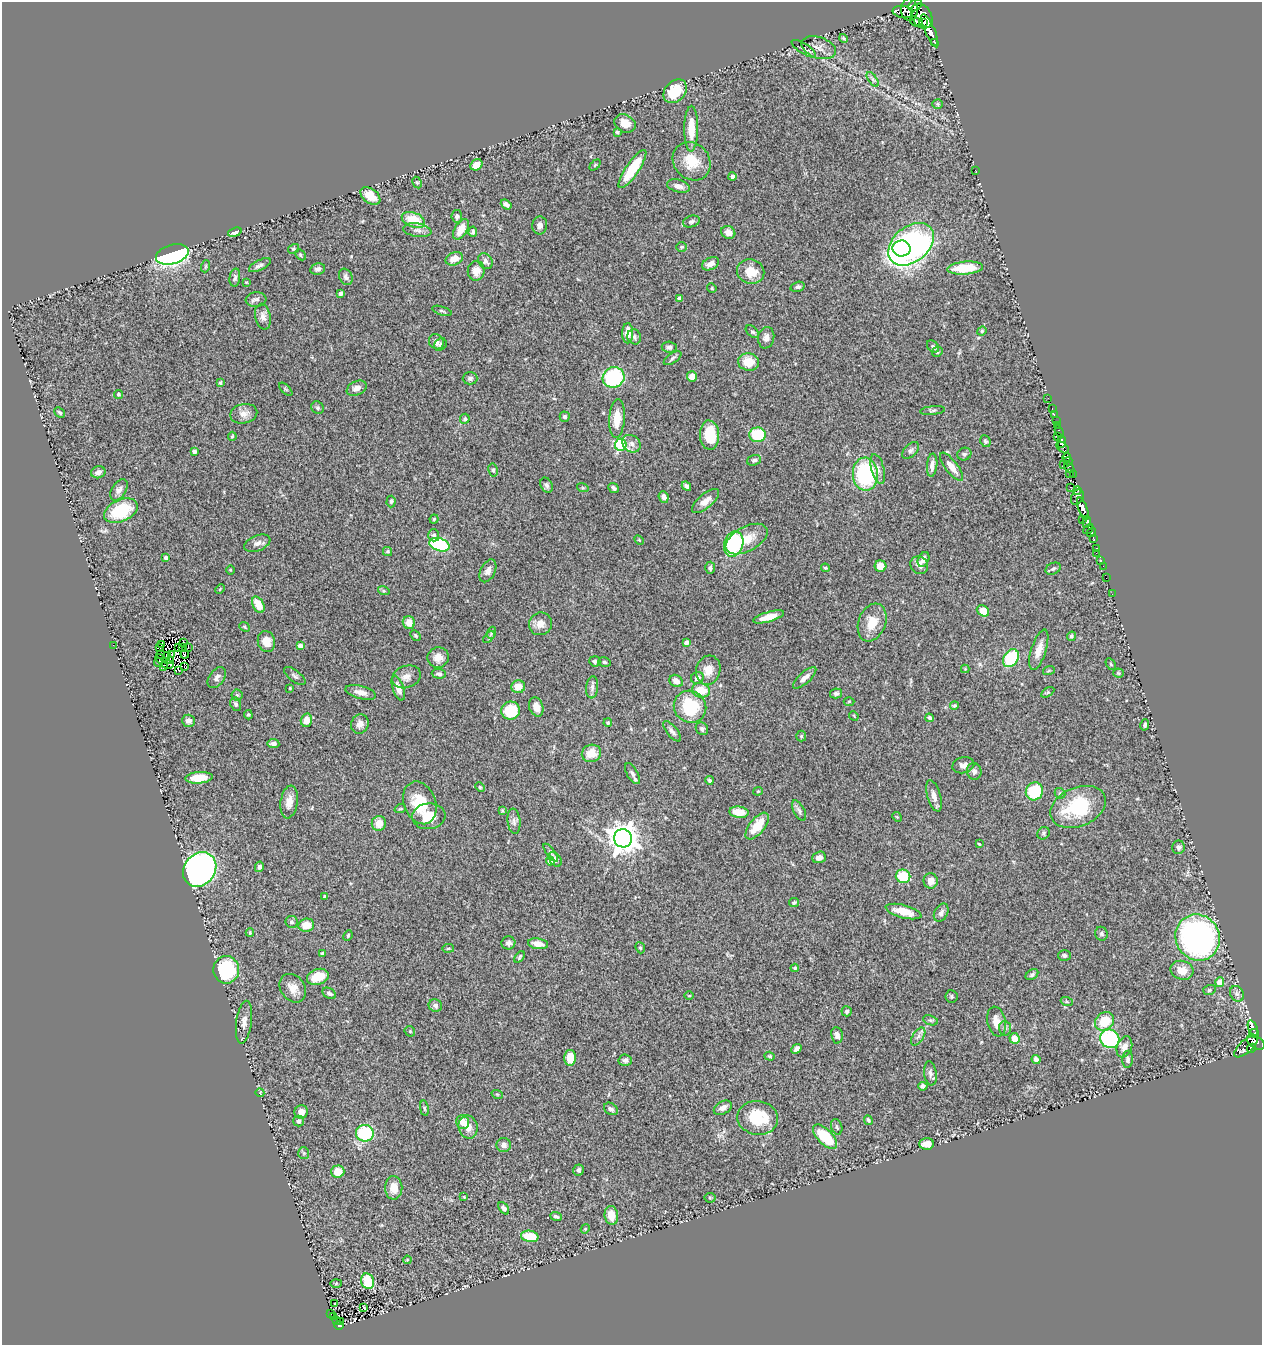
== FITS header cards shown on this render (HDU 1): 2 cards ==
NAXIS1  =                 1260
NAXIS2  =                 1343

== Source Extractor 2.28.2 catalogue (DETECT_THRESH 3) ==
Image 1260 x 1343 px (HDU 1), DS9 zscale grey, 1 PNG px = 1 image px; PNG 1264 x 1347 px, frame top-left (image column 1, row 1343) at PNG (2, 2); each listed source drawn as its Kron ellipse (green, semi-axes under 4 px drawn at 4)
Background 0.674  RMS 0.038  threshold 0.115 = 3 sigma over >= 5 px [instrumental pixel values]
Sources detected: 374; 9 with non-positive FLUX_AUTO (blend fragments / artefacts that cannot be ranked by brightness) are neither listed nor drawn; the other 365 listed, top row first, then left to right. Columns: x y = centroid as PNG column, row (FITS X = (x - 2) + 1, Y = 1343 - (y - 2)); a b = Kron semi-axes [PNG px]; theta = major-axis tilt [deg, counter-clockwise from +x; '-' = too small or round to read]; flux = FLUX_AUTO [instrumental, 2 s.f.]
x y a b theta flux
915 5 7 5 36 810
909 10 11 8 -89 1300
903 12 10 6 -9 470
922 16 13 10 -60 750
915 21 6 3 -51 94
924 23 3 3 - 250
930 31 18 5 -67 1200
843 38 4 3 - 3.8
935 42 3 3 - 55
819 48 18 10 -18 19
804 49 14 5 -33 7.4
873 79 8 4 -55 5.3
675 91 13 10 46 74
938 104 5 5 - 3.7
625 123 11 8 -28 24
691 129 23 7 89 55
617 132 3 3 - 4.3
692 161 20 17 -48 69
476 165 6 5 - 30
595 165 6 4 45 2.9
632 169 22 6 56 98
976 171 3 2 - 2
732 177 4 4 - 11
417 183 6 4 -61 3.8
679 186 12 6 -14 15
370 196 11 7 -37 40
506 204 6 4 -38 8.4
457 216 6 5 - 6.6
413 220 12 7 -20 74
691 221 8 5 17 6.5
540 225 9 7 82 12
461 229 11 6 59 34
417 230 14 7 -9 13
235 232 7 4 20 15
473 232 5 3 - 5.7
728 232 7 6 - 18
911 244 26 17 40 960
681 247 5 4 - 3.2
293 249 6 4 32 3.8
902 249 9 8 - 130
172 254 17 9 16 500
300 255 6 4 -44 3.8
454 259 9 6 23 27
485 261 8 6 -56 8.4
711 264 9 6 26 20
260 265 12 5 26 9.6
206 266 6 4 71 3.1
965 268 18 6 4 75
318 269 7 5 13 7.5
476 271 10 8 82 23
751 272 14 12 -20 46
346 277 9 6 -64 8.1
235 278 9 5 84 6.6
246 282 4 2 - 1.8
798 287 7 5 15 5.9
712 288 5 4 - 3.2
340 294 4 4 - 6.7
680 298 4 4 - 13
256 299 10 7 7 8.6
442 311 10 3 -18 4
263 317 13 7 -79 14
982 331 5 4 - 3.3
752 332 8 5 -43 5.2
628 333 10 5 88 26
634 337 8 6 -67 7.5
766 338 11 8 79 12
436 342 8 7 - 13
440 344 7 5 49 5.9
933 346 7 5 -43 5.4
669 347 7 5 -5 6.5
937 352 5 5 - 5.6
673 358 10 5 34 6.7
748 362 10 8 -12 45
614 377 11 10 - 210
692 377 5 5 - 26
470 378 7 6 - 7.1
220 383 3 3 - 4.3
357 388 10 7 25 16
286 389 8 3 -45 3
118 394 5 4 - 3.9
1048 398 2 2 - 2.3
318 408 7 6 - 5.1
1052 408 3 2 - 14
933 410 12 4 5 5.5
60 413 6 4 -43 4.5
244 414 13 9 12 19
1054 415 3 2 - 21
565 417 5 5 - 5
465 419 5 4 - 5.4
617 419 19 8 86 45
1056 421 2 2 - 14
1057 425 2 2 - 12
1059 431 6 3 -71 41
709 435 14 9 -86 89
757 435 8 7 - 120
232 436 4 3 - 3.3
1057 437 3 2 - 16
985 441 6 5 - 4.3
1061 441 6 4 89 370
631 444 10 8 -39 12
621 445 6 6 - 300
1063 447 7 4 -41 56
911 450 10 6 45 8
194 452 4 4 - 7.9
964 454 7 6 - 5.6
1067 457 4 3 - 35
754 460 7 5 18 6.2
1068 461 4 3 - 170
932 465 11 5 84 13
1064 465 3 2 - 7.2
952 467 17 6 -53 27
1069 467 6 3 -52 69
878 469 15 6 -76 15
493 470 6 4 -80 4.8
98 472 7 6 - 11
865 474 16 12 -87 280
1070 474 3 3 - 38
1073 475 4 2 - 16
546 485 8 5 -62 7.2
686 486 5 4 - 6.7
1071 487 3 3 - 54
583 488 6 3 -18 2.7
614 488 6 4 -40 7.1
119 490 12 7 58 12
1077 491 4 2 - 37
664 497 6 5 - 11
1077 497 8 5 63 610
391 501 6 4 87 4.5
706 501 16 7 40 23
1083 509 11 4 -71 940
121 511 18 11 25 130
434 519 4 4 - 3.5
1082 520 2 2 - 43
1087 522 6 4 84 260
1088 529 5 3 - 110
1091 532 5 3 - 70
434 535 6 5 - 7.7
747 539 23 12 28 51
1094 539 4 3 - 60
639 540 6 3 -44 2.7
257 543 14 7 21 14
734 544 13 9 72 210
439 545 10 6 -16 230
1097 548 3 3 - 14
387 552 5 4 - 4.3
1096 553 2 2 - 4.8
166 558 3 3 - 7.6
923 559 8 5 62 13
1101 560 3 3 - 8.4
919 565 9 8 - 14
880 566 6 5 - 30
1103 566 2 2 - 9.7
710 568 6 5 - 6.9
825 568 4 3 - 3
1053 569 8 5 26 5.9
230 570 5 3 - 2.1
488 571 12 7 63 14
1106 578 2 2 - 3.4
220 589 5 3 - 2.6
384 591 6 4 -18 3.6
1112 594 2 2 - 6.2
258 605 9 5 -63 43
983 611 6 5 - 43
769 617 16 5 16 31
409 622 6 6 - 30
872 622 20 13 70 52
540 624 11 11 - 19
245 627 6 4 -41 3.9
491 633 6 4 71 3.5
415 635 6 3 -46 3.1
1071 636 5 4 - 5.3
489 637 7 4 47 4
266 641 10 8 -76 27
184 642 3 3 - 7.4
686 642 4 4 - 11
161 644 3 2 - 3.9
113 645 2 2 - 42
300 646 4 4 - 16
178 647 3 2 - 1.4
182 647 4 2 - 3.9
188 647 3 2 - 2.1
160 648 3 2 - 0.85
1039 650 21 7 72 26
161 654 4 2 - 1.3
185 654 4 3 - 6.5
172 655 3 2 - 2.7
168 656 4 3 - 0.68
438 657 10 10 - 22
1011 658 10 7 56 140
160 659 5 2 - 3.2
170 660 4 2 - 1.6
595 661 5 5 - 5.4
158 662 4 2 - 4.1
604 662 6 4 -17 4.4
1111 664 6 4 -59 3.3
168 665 6 3 4 2
163 666 4 2 - 2.2
185 667 2 2 - 0.67
965 669 4 4 - 2.1
179 670 3 2 - 5.2
708 670 15 12 73 31
1049 670 6 3 20 2.9
1119 673 5 4 - 3
439 674 7 5 -3 6.2
295 676 13 5 -38 7.3
217 677 12 7 52 10
406 677 15 11 20 19
697 678 6 6 - 12
805 678 15 5 42 14
676 681 7 6 - 16
518 687 7 6 - 30
592 687 11 6 85 9.5
290 688 3 3 - 2.2
398 688 13 5 -72 21
701 690 9 7 -12 50
361 692 15 6 -15 21
1048 692 7 4 31 3.6
836 693 6 5 - 5.5
237 695 6 5 - 4.5
849 701 5 3 - 2.4
236 704 7 5 -65 6.2
954 706 4 4 - 4.4
536 707 10 7 -71 22
690 707 16 15 - 130
511 711 9 9 - 91
248 715 4 4 - 3.1
854 716 5 4 - 2.6
929 718 4 3 - 8.4
306 720 6 5 - 28
188 721 6 6 - 13
608 723 4 4 - 3.1
360 724 10 8 64 15
1145 725 5 4 - 4.7
702 729 7 5 -49 7
672 731 12 5 -51 9.4
801 736 5 5 - 3.3
273 744 6 4 -7 10
591 753 10 8 20 40
963 765 11 8 12 13
974 771 8 7 - 9.4
632 774 12 5 -60 8.7
199 778 13 6 5 48
709 780 4 4 - 4.9
480 787 5 4 - 3.2
758 791 4 4 - 2.7
1034 791 9 8 - 140
1060 793 6 5 - 4.1
934 796 16 6 -74 19
289 802 17 8 82 22
420 803 22 16 -69 83
1078 807 29 19 22 170
400 809 6 3 18 2.6
502 811 3 3 - 3
799 811 11 5 -62 7.7
739 812 10 5 -7 41
429 816 17 12 6 45
897 817 5 4 - 3
514 821 12 6 -84 11
379 823 7 7 - 29
757 826 16 7 52 53
1044 833 7 5 43 4.7
623 838 9 9 - 3600
979 844 3 3 - 2.6
1178 847 7 6 - 7.9
551 853 11 3 -53 5.9
819 857 7 5 21 12
555 859 8 5 -56 8.1
550 861 4 4 - 33
259 867 5 4 - 7.6
200 870 18 15 52 1400
903 876 7 6 - 83
931 881 8 7 - 20
324 896 3 3 - 2.5
794 902 5 4 - 4.7
903 911 18 6 -15 45
941 913 9 6 62 9.9
292 922 6 6 - 6.5
306 925 8 6 7 30
250 933 4 3 - 3
1101 934 7 6 - 5.5
348 936 5 4 - 3
1198 938 23 22 - 780
508 943 7 6 - 9.5
538 944 10 5 -8 24
448 948 6 3 8 2.9
640 948 6 4 -67 3.7
322 953 4 4 - 4.9
1064 956 6 5 - 6.4
520 957 7 3 55 3.9
795 968 4 3 - 3.2
226 970 14 13 - 190
1182 970 11 9 -15 34
1032 975 7 4 33 5.3
318 977 11 7 19 47
1220 982 4 4 - 31
293 988 15 12 -55 26
1209 990 6 5 - 4.3
329 993 7 5 -32 7.6
1237 994 8 6 -61 8.5
689 996 5 3 - 2.1
952 996 6 6 - 4.1
1067 1002 6 4 -18 3.7
435 1006 7 6 - 9.2
847 1011 5 5 - 4.4
931 1020 8 4 -19 4.7
996 1021 15 9 -79 26
1105 1021 10 8 38 65
244 1022 21 7 82 18
1005 1028 7 6 - 6.7
1253 1028 8 4 -71 220
410 1031 6 5 - 3.5
1254 1033 5 4 - 98
837 1035 8 5 -82 9.9
918 1036 10 5 57 8.8
1014 1038 5 5 - 27
1110 1039 10 9 - 250
1256 1042 10 6 -36 500
1246 1046 14 6 42 330
1124 1047 11 7 69 18
1252 1048 4 3 - 260
796 1049 5 4 - 10
770 1056 5 4 - 3.1
570 1058 8 6 89 43
1036 1059 4 4 - 11
1128 1059 8 5 86 7.2
625 1060 6 6 - 6.4
930 1073 12 6 -82 9.7
923 1086 4 4 - 7.1
260 1093 4 3 - 3
497 1094 6 3 -19 3.1
424 1108 8 4 -79 4.9
723 1108 10 6 29 13
611 1109 7 5 -35 8.5
301 1112 7 6 - 15
758 1118 20 16 -9 100
868 1120 5 3 - 4.3
299 1121 5 5 - 5.9
463 1122 7 6 - 24
468 1127 11 9 -77 25
837 1127 8 5 -73 5.4
365 1133 9 8 - 150
825 1137 15 7 -46 96
926 1144 7 5 2 19
504 1145 7 7 - 10
304 1153 6 5 - 4.6
579 1170 5 5 - 8.4
338 1171 6 6 - 40
394 1188 11 8 -88 32
464 1197 3 3 - 2.1
710 1198 5 5 - 3.1
504 1208 7 4 -53 8.5
611 1215 9 7 -83 31
556 1216 6 3 -22 5.8
585 1229 4 3 - 2.3
530 1236 9 5 -10 66
407 1260 4 3 - 2.1
368 1281 8 6 -70 69
336 1283 5 4 - 2.8
335 1304 3 2 - 1.4
364 1307 3 2 - 2.7
331 1314 3 2 - 7.8
333 1317 3 3 - 36
337 1321 3 3 - 7.1
341 1322 3 2 - 5.3
339 1325 4 3 - 73
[9 non-positive-flux detections neither listed nor drawn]